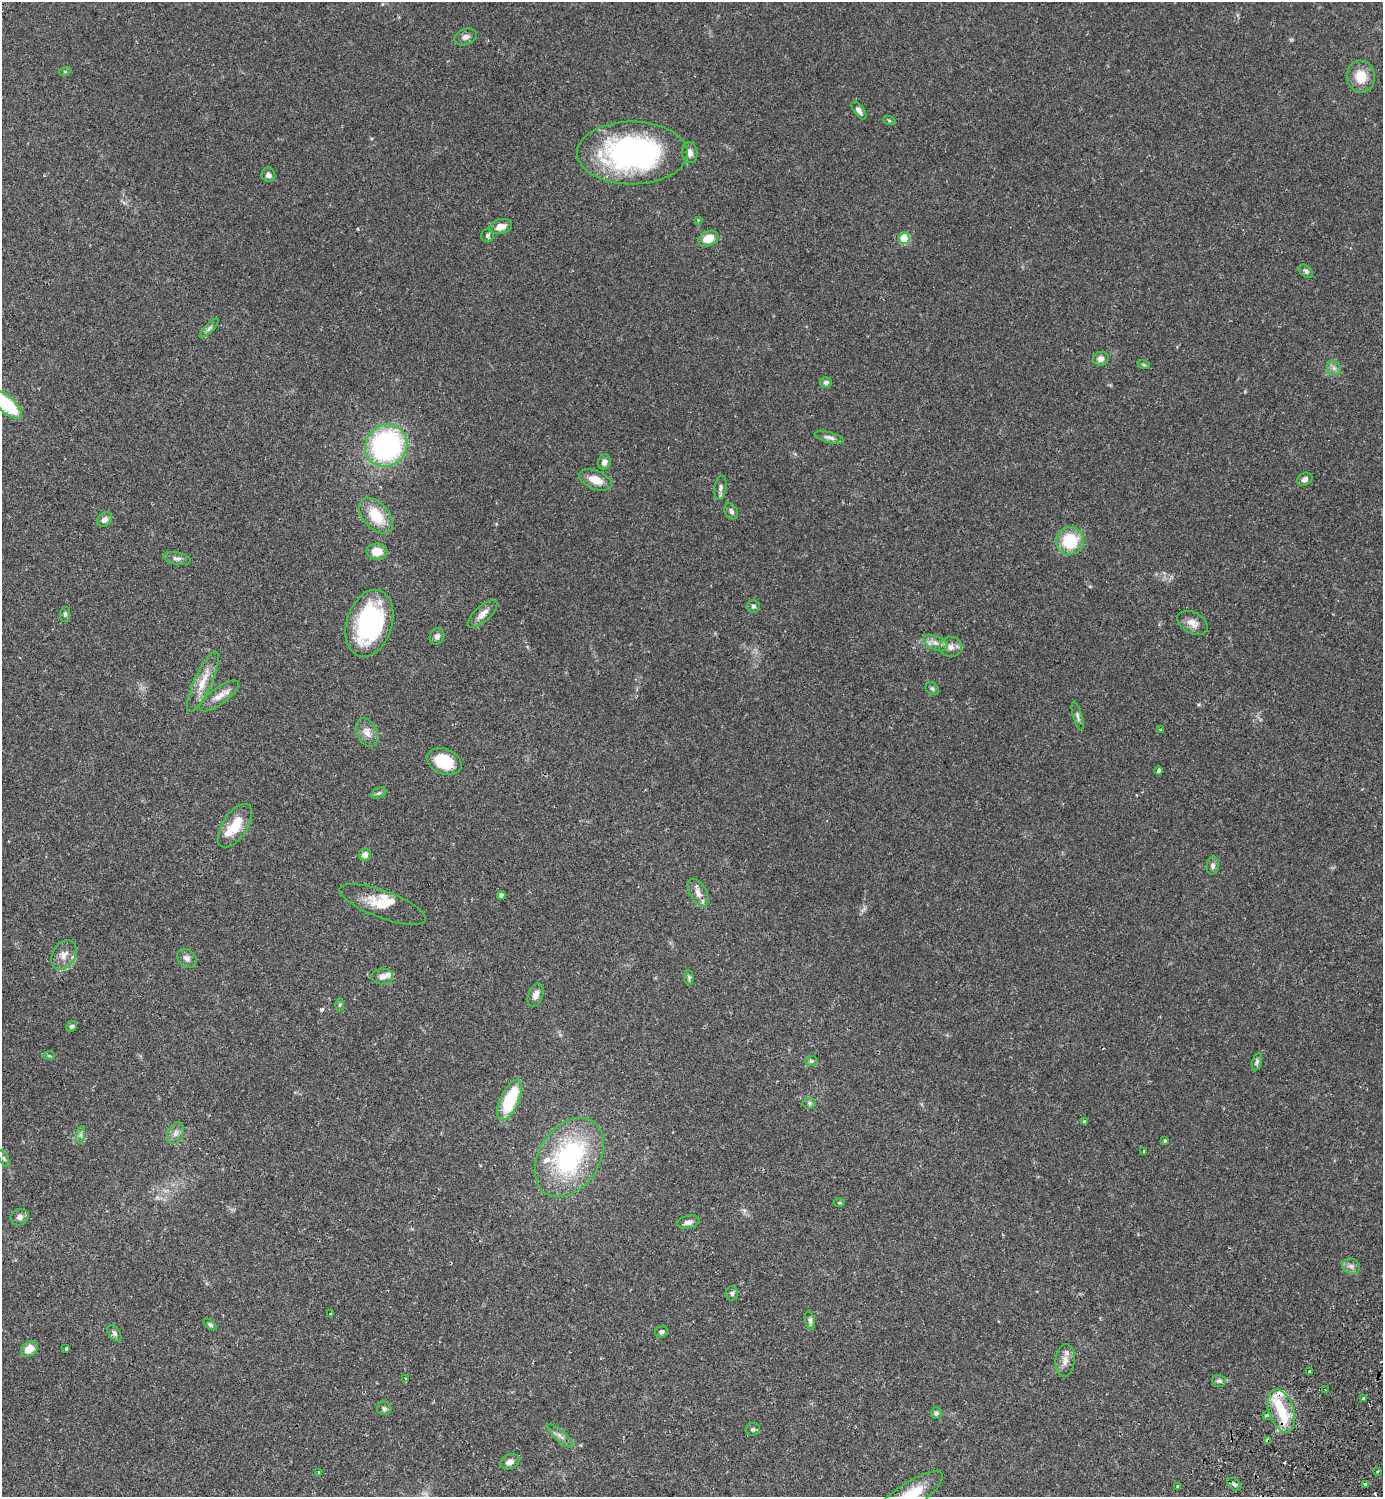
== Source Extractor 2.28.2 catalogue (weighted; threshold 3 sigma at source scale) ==
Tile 6 of 4 x 4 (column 2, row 2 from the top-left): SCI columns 1724-3104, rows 3035-4529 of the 6069 x 6072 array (HDU 1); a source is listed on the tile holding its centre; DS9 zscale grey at full resolution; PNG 1385 x 1499 px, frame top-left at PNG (2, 2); each listed source drawn as its Kron ellipse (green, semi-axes under 4 px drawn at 4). Shown black and unused: <1% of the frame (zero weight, under 2 of 3 exposures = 3% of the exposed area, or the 3 px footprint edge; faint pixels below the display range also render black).
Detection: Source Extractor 2.28.2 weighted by HDU 2 'WHT'; one run over the whole footprint, this tile lists its part. Background 0.0696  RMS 0.0052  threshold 0.0235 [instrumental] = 3 sigma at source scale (4.5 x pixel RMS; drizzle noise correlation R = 1.50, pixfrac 1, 0.05/0.05 arcsec/px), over >= 5 px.
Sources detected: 117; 1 inside a brighter object's white glare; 2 cosmic-ray / hot-pixel residue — neither listed nor drawn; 8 inside a brighter listed object's ellipse — not listed separately; the other 106 listed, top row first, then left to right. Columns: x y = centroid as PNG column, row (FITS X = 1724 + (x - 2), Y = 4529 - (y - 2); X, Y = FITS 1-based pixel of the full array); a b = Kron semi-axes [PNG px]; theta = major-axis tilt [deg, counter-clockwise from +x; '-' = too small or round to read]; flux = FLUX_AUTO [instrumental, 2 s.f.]
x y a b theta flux
466 37 11 8 20 2.4
65 72 6 4 18 0.61
1361 76 16 14 -82 9.5
859 110 10 5 -52 2
889 120 6 4 -20 0.61
632 153 55 31 0 120
690 153 10 8 -83 2.7
268 175 7 6 - 1.8
698 220 4 4 - 0.45
501 227 12 7 15 4.4
488 236 6 6 - 1
708 238 10 7 26 8.2
904 238 5 5 - 21
1306 271 8 5 -45 1.1
209 328 13 4 45 1.4
1101 359 8 6 19 2.6
1144 365 6 4 -18 0.72
1334 368 8 6 -46 1.7
826 383 6 5 - 1.4
7 404 19 8 -42 33
829 437 15 5 -15 1.9
386 446 22 20 46 95
604 462 7 6 - 2.2
1305 479 8 6 27 1.7
595 480 17 9 -21 7.1
721 488 12 6 81 1.8
731 511 8 6 -59 1.6
376 516 21 12 -48 14
105 519 8 6 43 2.2
1070 541 14 13 - 21
377 552 10 8 -2 7.2
177 559 14 6 -12 2
753 606 6 6 - 1.1
65 614 7 5 81 1
482 614 18 7 41 3.7
369 623 34 22 73 69
1192 623 16 10 -27 4.3
437 636 8 7 - 1.7
935 643 13 7 -22 3.1
951 647 11 10 - 3.2
203 682 33 9 65 8.6
932 689 7 5 -42 1
219 696 23 8 36 5.1
1078 716 15 4 -74 1.5
1161 730 4 3 - 0.95
367 732 15 10 -65 4.1
444 762 18 12 -23 17
1159 770 4 3 - 4.2
379 793 8 5 24 1
235 826 25 12 57 13
365 855 6 6 - 2.7
1213 866 9 6 85 1.4
698 893 15 8 -61 3.6
501 895 4 4 - 1.7
383 904 46 13 -20 11
64 955 16 11 60 4.5
187 958 11 8 -41 2.3
382 976 11 8 4 2.8
689 978 7 4 -88 0.93
536 995 12 7 69 3.3
340 1005 6 4 88 0.81
72 1026 5 5 - 0.88
49 1056 6 4 -2 0.6
811 1061 6 5 - 0.98
1257 1062 9 5 78 1.2
510 1100 22 9 66 27
810 1103 7 6 - 1.2
1084 1122 3 3 - 0.96
175 1133 11 7 64 2.4
81 1135 8 4 83 1.1
1165 1141 3 3 - 1
1144 1151 4 3 - 0.87
569 1157 43 30 56 67
4 1159 9 4 -63 0.97
839 1203 5 3 - 0.53
19 1217 9 8 - 2.2
688 1222 11 6 12 2.3
1351 1266 9 7 -24 2.1
732 1293 7 6 - 1.3
330 1314 4 2 - 0.44
810 1320 9 5 -75 1.2
210 1325 7 4 -38 0.84
662 1332 6 6 - 1.5
114 1333 9 5 -56 1.4
66 1348 3 3 - 0.57
29 1349 9 7 36 5.8
1065 1360 16 9 83 4.1
1310 1372 3 3 - 4.4
405 1379 3 3 - 0.77
1219 1381 7 6 - 1.3
1325 1390 3 2 - 0.79
1363 1398 4 3 - 2
384 1408 7 6 - 1.3
1282 1411 22 12 -72 14
936 1413 6 5 - 1.3
1267 1415 4 3 - 1.1
753 1429 7 6 - 1.1
560 1436 17 5 -41 2.4
1267 1440 4 3 - 4.1
510 1462 10 7 25 2.6
319 1472 3 3 - 1.1
1377 1472 3 2 - 0.67
1234 1484 8 5 -40 1.1
1365 1484 3 3 - 3.1
1178 1487 3 3 - 1
909 1496 40 12 34 20
Overlapping masked pixels (flux is a lower limit): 1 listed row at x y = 1267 1440
Isophote crosses this tile's border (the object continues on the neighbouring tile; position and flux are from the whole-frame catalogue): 2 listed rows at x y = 7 404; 909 1496